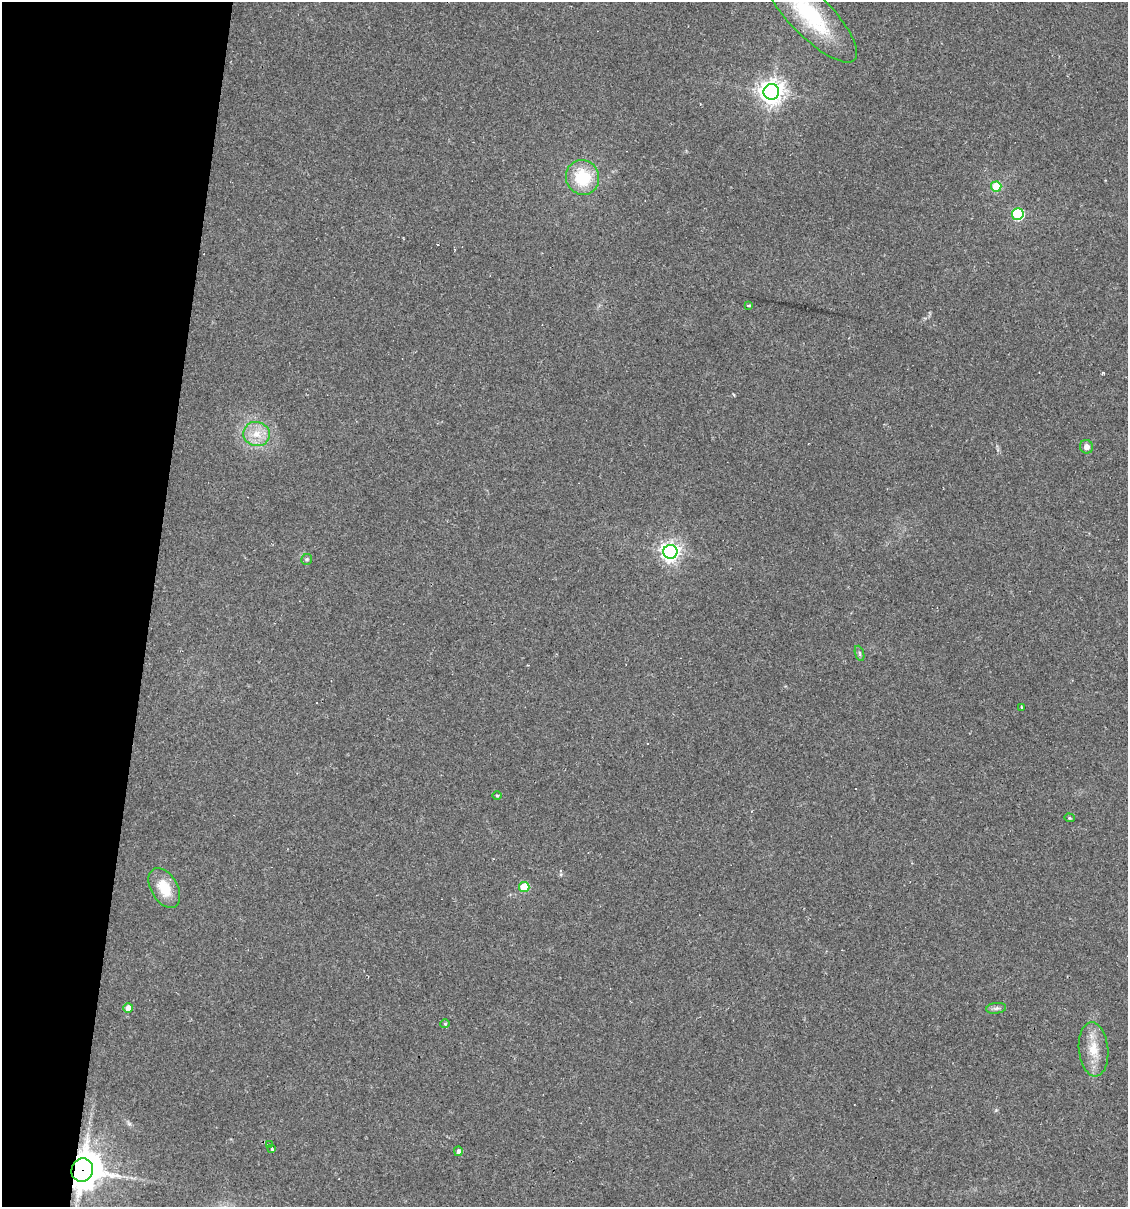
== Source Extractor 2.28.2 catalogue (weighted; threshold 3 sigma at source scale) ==
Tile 9 of 4 x 4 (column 1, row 3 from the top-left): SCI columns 113-1238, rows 1207-2411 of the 4843 x 4822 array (HDU 1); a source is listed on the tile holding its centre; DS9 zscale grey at full resolution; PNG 1130 x 1209 px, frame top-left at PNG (2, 2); each listed source drawn as its Kron ellipse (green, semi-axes under 4 px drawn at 4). Shown black and unused: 13% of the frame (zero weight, under 2 of 3 exposures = <1% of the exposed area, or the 3 px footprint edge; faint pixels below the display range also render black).
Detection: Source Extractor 2.28.2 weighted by HDU 2 'WHT'; one run over the whole footprint, this tile lists its part. Background 0.0907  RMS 0.006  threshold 0.0272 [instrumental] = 3 sigma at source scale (4.5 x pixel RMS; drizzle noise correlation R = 1.50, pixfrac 1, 0.05/0.05 arcsec/px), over >= 5 px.
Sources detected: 28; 4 cosmic-ray / hot-pixel residue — neither listed nor drawn; the other 24 listed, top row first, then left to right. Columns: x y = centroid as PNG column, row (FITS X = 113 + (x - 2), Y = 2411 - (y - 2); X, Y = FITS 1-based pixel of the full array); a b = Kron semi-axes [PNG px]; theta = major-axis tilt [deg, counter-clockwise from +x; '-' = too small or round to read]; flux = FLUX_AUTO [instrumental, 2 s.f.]
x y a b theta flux
810 15 63 21 -45 52
771 92 8 8 - 530
582 177 18 16 -67 25
996 186 5 5 - 19
1018 214 6 6 - 62
749 305 4 3 - 1.3
256 434 13 12 - 8.9
1086 447 7 6 - 3.3
670 552 7 7 - 300
307 559 6 5 - 1.1
860 653 8 3 -71 1
1021 707 3 2 - 0.58
497 795 5 3 - 0.62
1069 818 5 4 - 0.89
524 887 5 5 - 20
164 888 22 13 -60 14
128 1008 5 5 - 4.9
996 1008 10 5 8 1.8
445 1024 4 4 - 0.78
1093 1049 27 14 -85 13
269 1145 4 3 - 2.1
272 1149 3 3 - 1.7
458 1151 5 4 - 2
82 1170 12 10 67 1400
Overlapping masked pixels (flux is a lower limit): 1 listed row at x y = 82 1170
Isophote crosses this tile's border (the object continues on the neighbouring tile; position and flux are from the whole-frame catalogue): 1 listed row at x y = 810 15